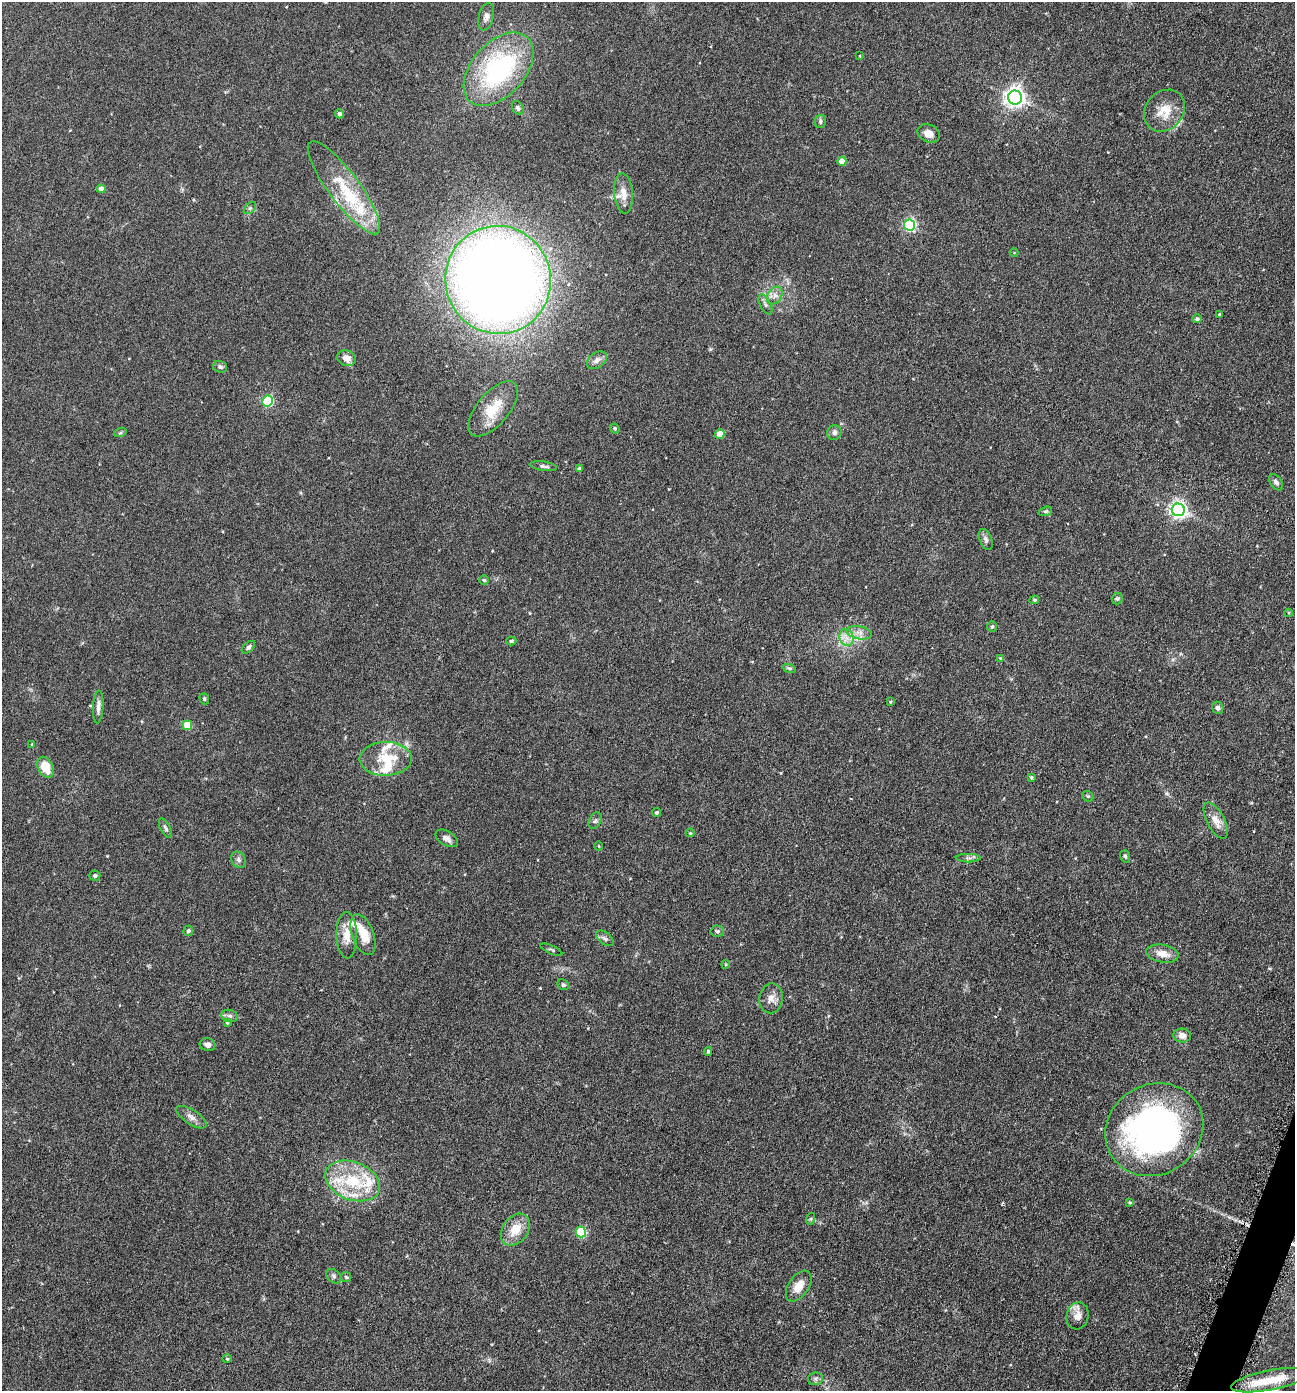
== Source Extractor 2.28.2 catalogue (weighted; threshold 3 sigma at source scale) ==
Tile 6 of 4 x 4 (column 2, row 2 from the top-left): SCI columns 1573-2865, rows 2786-4174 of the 5592 x 5569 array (HDU 1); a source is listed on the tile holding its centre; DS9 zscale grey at full resolution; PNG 1297 x 1393 px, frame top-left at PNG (2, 2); each listed source drawn as its Kron ellipse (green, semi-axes under 4 px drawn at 4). Shown black and unused: <1% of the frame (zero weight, under 3 of 6 exposures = <1% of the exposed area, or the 3 px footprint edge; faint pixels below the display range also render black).
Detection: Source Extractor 2.28.2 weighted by HDU 2 'WHT'; one run over the whole footprint, this tile lists its part. Background 0.117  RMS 0.0071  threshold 0.0289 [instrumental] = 3 sigma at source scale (4.09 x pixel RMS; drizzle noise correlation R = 1.36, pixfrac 0.8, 0.05/0.05 arcsec/px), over >= 5 px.
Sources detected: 106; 9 inside a brighter listed object's ellipse — not listed separately; the other 97 listed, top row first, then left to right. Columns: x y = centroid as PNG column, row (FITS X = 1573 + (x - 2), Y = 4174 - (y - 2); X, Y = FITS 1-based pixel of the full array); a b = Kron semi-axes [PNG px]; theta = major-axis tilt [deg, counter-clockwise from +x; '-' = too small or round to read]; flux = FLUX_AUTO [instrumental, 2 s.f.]
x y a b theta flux
486 17 14 7 75 3.2
860 56 2 2 - 0.46
498 69 43 26 48 95
1015 97 7 7 - 370
518 108 7 5 -62 1.6
1164 111 22 18 49 14
339 114 4 4 - 2.8
820 121 7 5 78 1.3
929 133 12 8 -26 5.3
842 161 4 4 - 6.5
344 188 57 15 -53 31
101 189 4 4 - 5.7
623 193 20 9 -85 7.2
250 208 7 4 45 1.3
910 225 5 5 - 100
1014 253 4 3 - 0.47
498 280 54 52 -73 1100
775 295 9 7 55 3.1
765 304 11 5 -63 1.9
1219 314 4 3 - 0.7
1197 319 4 4 - 1.5
346 358 10 7 -18 5.1
597 360 11 7 37 3.7
220 367 7 6 - 1.8
267 401 5 5 - 63
493 409 34 16 50 18
615 429 5 4 - 1.2
834 432 7 7 - 2.3
120 433 6 4 18 0.92
720 434 4 4 - 12
543 466 14 4 -8 2.1
579 469 4 4 - 1.5
1276 482 9 6 -55 2.1
1178 510 6 6 - 240
1045 511 7 4 18 1.1
986 539 11 6 -69 2.1
484 580 4 4 - 0.85
1117 599 6 5 - 1.1
1034 600 5 4 - 0.98
1288 613 4 3 - 0.61
992 626 5 5 - 0.88
859 633 13 6 -11 3.9
846 638 9 7 -71 4.1
511 641 5 4 - 0.88
248 647 8 4 42 1.6
1000 658 3 3 - 0.43
789 668 7 4 -18 1.2
204 699 6 4 -69 0.82
890 702 3 3 - 0.56
98 707 16 5 87 3.4
1218 708 6 5 - 1.9
187 725 5 4 - 16
32 745 4 3 - 0.71
386 759 26 17 1 18
45 767 11 7 -63 13
1031 777 4 3 - 0.98
1088 796 6 5 - 0.92
656 813 4 4 - 1.1
595 821 9 5 62 1.6
1216 821 20 9 -62 7
165 828 11 5 -63 1.6
690 833 4 4 - 0.59
447 838 12 7 -31 3
599 846 4 3 - 0.56
1125 856 6 5 - 1
968 858 12 4 0 1.8
238 860 9 7 -56 2.1
95 876 5 5 - 1.3
188 931 5 5 - 2
717 931 7 5 -3 1.4
347 935 23 10 -89 8.6
363 935 21 10 -70 14
605 938 10 6 -37 2
551 950 12 3 -24 0.91
1162 954 16 8 -11 7.1
726 964 4 3 - 0.6
563 985 6 5 - 1.1
771 998 15 12 80 5.4
230 1016 8 6 -16 1.9
227 1023 4 3 - 0.62
1182 1035 9 7 -6 4.2
208 1045 8 6 -15 3.1
708 1051 4 3 - 1
191 1117 17 7 -33 3.9
1154 1130 50 45 31 270
353 1181 28 19 -21 31
1130 1202 4 4 - 0.85
810 1219 6 4 70 0.87
515 1230 17 12 53 12
581 1232 5 5 - 43
334 1276 8 6 -42 1.7
346 1277 5 5 - 0.83
799 1286 17 10 56 7.9
1077 1316 13 11 77 6.2
227 1359 4 4 - 0.78
815 1379 7 6 - 1.7
1270 1380 40 10 11 17
Isophote crosses this tile's border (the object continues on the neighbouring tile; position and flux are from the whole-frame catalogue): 1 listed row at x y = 1270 1380